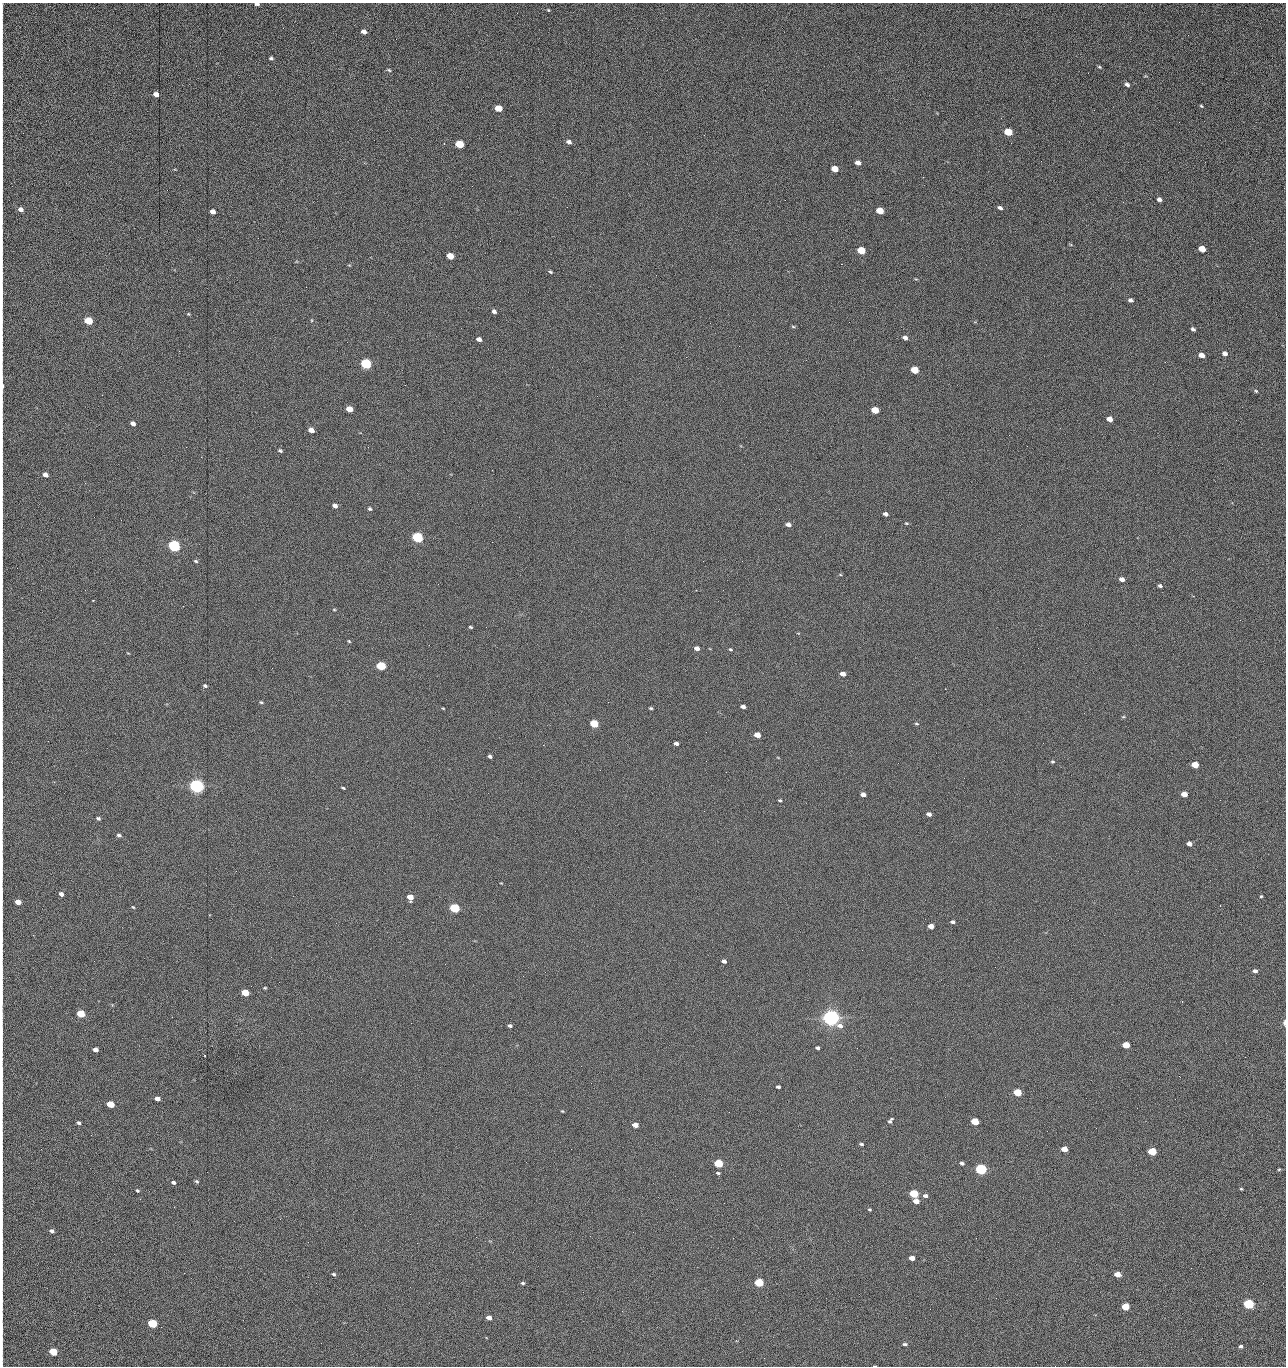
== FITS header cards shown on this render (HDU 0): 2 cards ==
NAXIS1  =                 1284 /fastest changing axis
NAXIS2  =                 1364 /next to fastest changing axis

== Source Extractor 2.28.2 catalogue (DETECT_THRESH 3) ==
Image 1284 x 1364 px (HDU 0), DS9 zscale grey, 1 PNG px = 1 image px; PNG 1288 x 1368 px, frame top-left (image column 1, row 1364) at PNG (2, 3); no overlay
Background 166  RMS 16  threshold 47.5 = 3 sigma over >= 5 px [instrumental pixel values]
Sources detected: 210; all 210 listed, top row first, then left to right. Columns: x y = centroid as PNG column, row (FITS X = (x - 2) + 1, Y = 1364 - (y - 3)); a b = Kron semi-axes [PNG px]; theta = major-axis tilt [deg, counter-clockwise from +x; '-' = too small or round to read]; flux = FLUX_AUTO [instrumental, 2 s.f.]
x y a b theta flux
257 4 5 3 - 2.7e+03
548 10 5 4 - 9.5e+02
2 26 12 2 90 2.4e+03
364 32 5 4 - 5.1e+03
1188 35 2 2 - 1.2e+03
271 58 4 3 - 1.7e+03
2 59 11 2 90 2.2e+03
1099 67 5 4 - 1.3e+03
389 70 6 3 -28 1.4e+03
1127 84 5 4 - 2.9e+03
2 88 22 2 90 4.5e+03
156 94 5 4 - 8.7e+03
1201 106 4 3 - 1.1e+03
498 108 5 4 - 2.3e+04
1179 122 2 2 - 1.2e+03
1008 132 6 4 -23 4.3e+04
569 142 5 4 - 3.7e+03
444 144 2 2 - 6.8e+02
459 144 6 5 - 5.4e+04
1041 161 2 2 - 2.0e+03
858 163 5 4 - 6.4e+03
835 169 5 4 - 1.6e+04
923 177 2 2 - 1.8e+04
2 187 22 2 90 4.3e+03
1159 199 4 4 - 3.7e+03
785 200 2 2 - 4.9e+02
1123 202 3 2 - 9.3e+02
1000 208 5 4 - 2.8e+03
20 209 5 4 - 5.1e+03
880 211 5 4 - 2.8e+04
213 212 5 4 - 6.0e+03
2 249 12 2 90 2.3e+03
1202 249 5 4 - 2.4e+04
861 251 6 4 -21 4.1e+04
450 256 5 4 - 2.0e+04
841 264 2 2 - 2.7e+04
349 265 5 3 - 8.5e+02
550 272 5 3 - 1.5e+03
656 275 2 2 - 7.4e+02
306 287 2 2 - 6.6e+02
2 295 22 2 90 3.7e+03
1131 300 6 4 -23 2.8e+03
494 311 5 4 - 3.2e+03
188 314 4 4 - 1.0e+03
312 320 4 3 - 8.6e+02
88 321 5 4 - 5.1e+04
849 322 2 2 - 4.2e+02
710 323 2 2 - 3.3e+03
793 327 6 3 -3 1.2e+03
1193 329 4 3 - 2.3e+03
905 338 5 4 - 3.9e+03
479 339 5 4 - 5.0e+03
739 346 2 2 - 4.5e+02
1225 353 6 4 -24 4.5e+03
1201 355 5 4 - 9.9e+03
366 364 6 5 - 1.6e+05
915 370 5 4 - 4.0e+04
2 386 9 2 87 4.2e+03
1256 392 3 3 - 2.5e+03
349 409 5 4 - 2.0e+04
875 410 5 4 - 3.3e+04
1109 419 5 4 - 1.0e+04
133 423 5 4 - 4.8e+03
311 430 5 4 - 9.4e+03
1009 435 2 2 - 3.3e+03
2 443 15 2 90 2.7e+03
1027 446 2 2 - 4.9e+02
186 447 2 2 - 3.1e+03
280 450 5 4 - 1.7e+03
45 475 5 4 - 6.1e+03
85 483 3 2 - 1.1e+03
2 488 16 2 90 3.0e+03
335 506 5 4 - 5.3e+03
370 509 5 4 - 1.7e+03
885 514 5 4 - 3.4e+03
2 516 11 2 90 2.2e+03
906 523 5 4 - 1.3e+03
788 525 5 4 - 4.9e+03
417 537 6 5 - 1.9e+05
492 542 2 2 - 2.6e+03
174 546 5 5 - 3.2e+05
2 553 8 2 90 1.3e+03
196 561 6 4 -20 1.7e+03
742 561 2 2 - 7.2e+02
840 574 5 3 - 9.3e+02
1122 579 5 4 - 5.5e+03
1160 586 4 3 - 2.1e+03
93 600 3 2 - 6.4e+02
334 610 5 3 - 9.8e+02
470 627 4 3 - 1.4e+03
2 634 9 2 90 1.6e+03
349 641 4 3 - 1.1e+03
697 648 5 4 - 5.3e+03
730 649 5 3 - 1.1e+03
381 666 5 4 - 9.0e+04
843 674 5 4 - 7.3e+03
205 686 4 3 - 2.0e+03
261 702 5 4 - 1.3e+03
743 706 4 3 - 4.2e+03
443 708 4 3 - 8.2e+02
651 708 4 3 - 1.5e+03
1123 717 5 3 - 1.2e+03
594 724 5 4 - 5.4e+04
916 724 6 3 -9 1.2e+03
706 732 2 2 - 6.5e+02
757 735 5 4 - 1.4e+04
676 743 4 3 - 3.5e+03
543 745 2 2 - 3.3e+03
490 756 4 3 - 2.5e+03
706 761 3 2 - 1.3e+03
1052 762 5 4 - 1.3e+03
1195 765 5 4 - 2.6e+04
726 772 2 2 - 2.6e+03
196 786 6 5 - 6.9e+05
343 788 4 2 - 1.3e+03
863 794 5 4 - 5.9e+03
1184 794 5 4 - 1.3e+04
780 800 3 2 - 1.3e+03
2 805 10 2 90 1.7e+03
929 814 5 4 - 4.1e+03
98 818 4 3 - 2.0e+03
119 835 5 4 - 2.4e+03
1189 844 5 4 - 5.8e+03
2 847 10 2 90 1.9e+03
2 890 7 2 90 1.0e+03
61 894 4 4 - 5.4e+03
1261 896 4 3 - 1.1e+03
410 897 5 5 - 1.3e+04
18 902 5 4 - 1.0e+04
1220 906 2 2 - 6.5e+02
133 907 4 2 - 9.3e+02
454 908 5 4 - 1.2e+05
2 916 11 2 90 1.9e+03
952 922 4 3 - 2.6e+03
931 926 5 4 - 9.7e+03
2 939 9 2 90 1.4e+03
724 961 4 4 - 3.4e+03
1255 971 4 4 - 4.1e+03
523 976 2 2 - 2.0e+03
2 984 15 2 90 2.8e+03
265 988 4 3 - 1.1e+03
245 993 5 4 - 3.3e+04
81 1014 5 4 - 5.3e+04
831 1018 6 5 - 1.0e+06
411 1023 2 2 - 5.3e+03
1284 1023 6 3 90 2.4e+03
510 1026 4 3 - 2.1e+03
2 1031 14 2 90 2.4e+03
1126 1045 5 4 - 2.9e+04
817 1048 4 3 - 2.1e+03
857 1048 2 2 - 1.4e+03
95 1049 5 4 - 6.3e+03
1245 1057 2 2 - 1.8e+03
1179 1076 2 2 - 2.7e+03
2 1086 21 2 90 4.3e+03
778 1087 4 3 - 2.1e+03
1017 1092 5 4 - 4.7e+04
157 1099 5 4 - 7.0e+03
110 1104 5 4 - 3.1e+04
562 1111 4 3 - 9.2e+02
729 1112 2 2 - 1.0e+03
890 1121 7 4 53 2.5e+03
975 1121 5 4 - 4.4e+04
79 1123 5 3 - 2.0e+03
635 1125 5 4 - 9.0e+03
91 1135 2 2 - 2.5e+03
861 1144 4 3 - 1.6e+03
571 1149 2 2 - 8.0e+02
1064 1149 5 4 - 1.7e+04
1152 1152 5 4 - 5.8e+04
718 1163 5 4 - 7.8e+04
962 1163 4 4 - 2.4e+03
981 1169 5 4 - 2.7e+05
1279 1169 4 4 - 9.5e+02
718 1173 4 3 - 1.6e+03
197 1181 5 4 - 1.6e+03
173 1182 4 4 - 2.5e+03
1241 1189 3 3 - 1.1e+03
137 1190 4 3 - 1.4e+03
914 1194 5 4 - 8.4e+04
925 1196 5 4 - 3.7e+03
916 1201 5 4 - 9.6e+03
870 1209 3 3 - 1.3e+03
280 1219 2 2 - 2.2e+03
2 1223 23 2 90 3.9e+03
52 1231 5 4 - 2.6e+03
476 1237 2 2 - 8.8e+03
308 1242 2 2 - 1.8e+03
417 1243 2 2 - 5.5e+03
912 1258 5 4 - 8.9e+03
334 1274 4 4 - 1.6e+03
1117 1274 5 4 - 1.4e+04
522 1283 4 3 - 1.6e+03
759 1283 5 4 - 8.0e+04
2 1284 21 2 90 4.3e+03
583 1292 2 2 - 4.6e+02
996 1298 2 2 - 2.8e+03
1249 1304 5 4 - 1.9e+05
1125 1307 5 4 - 4.6e+04
622 1311 2 2 - 9.1e+02
489 1318 5 4 - 7.6e+03
152 1324 5 4 - 1.0e+05
2 1328 21 2 90 3.5e+03
321 1343 2 2 - 1.5e+03
905 1344 5 3 - 2.3e+03
1241 1346 4 3 - 3.1e+03
53 1352 5 4 - 5.4e+04
2 1361 16 2 90 2.2e+03
875 1366 3 2 - 7.0e+02
1055 1366 2 2 - 1.9e+03
At the frame edge (FLAGS 8, measured only in part): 28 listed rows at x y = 257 4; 2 26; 2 59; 2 88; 2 187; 2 249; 2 295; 2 386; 2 443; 2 488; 2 516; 2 553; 2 634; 2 805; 2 847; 2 890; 2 916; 2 939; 2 984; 1284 1023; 2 1031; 2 1086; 2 1223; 2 1284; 2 1328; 2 1361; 875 1366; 1055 1366

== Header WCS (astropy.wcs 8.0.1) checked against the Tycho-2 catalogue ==
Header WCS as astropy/WCSLIB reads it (CRVAL/CRPIX/CD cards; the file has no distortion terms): RA---TAN/DEC--TAN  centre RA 15:41:42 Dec +51:58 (235.42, +51.97 deg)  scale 1.26 arcsec/px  FOV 26.9' x 28.5'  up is +93 deg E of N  parity flipped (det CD > 0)
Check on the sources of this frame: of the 60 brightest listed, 10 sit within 2.0 arcsec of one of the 12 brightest Tycho-2 stars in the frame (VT <= 12.29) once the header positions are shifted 0.76 arcsec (0.16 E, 0.74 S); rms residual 1.18 arcsec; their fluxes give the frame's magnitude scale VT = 24.47 - 2.5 log10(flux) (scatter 0.19 mag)
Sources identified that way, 10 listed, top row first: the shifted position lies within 2.0 arcsec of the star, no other Tycho-2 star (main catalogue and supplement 1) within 4.0 arcsec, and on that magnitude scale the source's flux lands within +1.5 / -3 mag of the star's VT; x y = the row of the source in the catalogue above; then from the Tycho-2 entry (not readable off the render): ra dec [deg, ICRS J2000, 3 dp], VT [Tycho-2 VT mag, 2 dp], TYC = Tycho-2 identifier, HIP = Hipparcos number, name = IAU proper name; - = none
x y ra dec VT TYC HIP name
366 364 235.614 +52.064 11.61 3489-1132-1 - -
417 537 235.514 +52.049 11.19 3489-1407-1 - -
174 546 235.515 +52.133 11.12 3489-1380-1 - -
196 786 235.378 +52.130 9.31 3489-1322-1 76850 -
454 908 235.303 +52.042 11.52 3489-958-1 - -
831 1018 235.232 +51.912 9.59 3489-824-1 - -
981 1169 235.143 +51.862 10.97 3489-1016-1 - -
914 1194 235.131 +51.886 12.29 3489-908-1 - -
759 1283 235.084 +51.941 11.45 3489-1346-1 - -
152 1324 235.075 +52.152 11.74 3489-912-1 - -